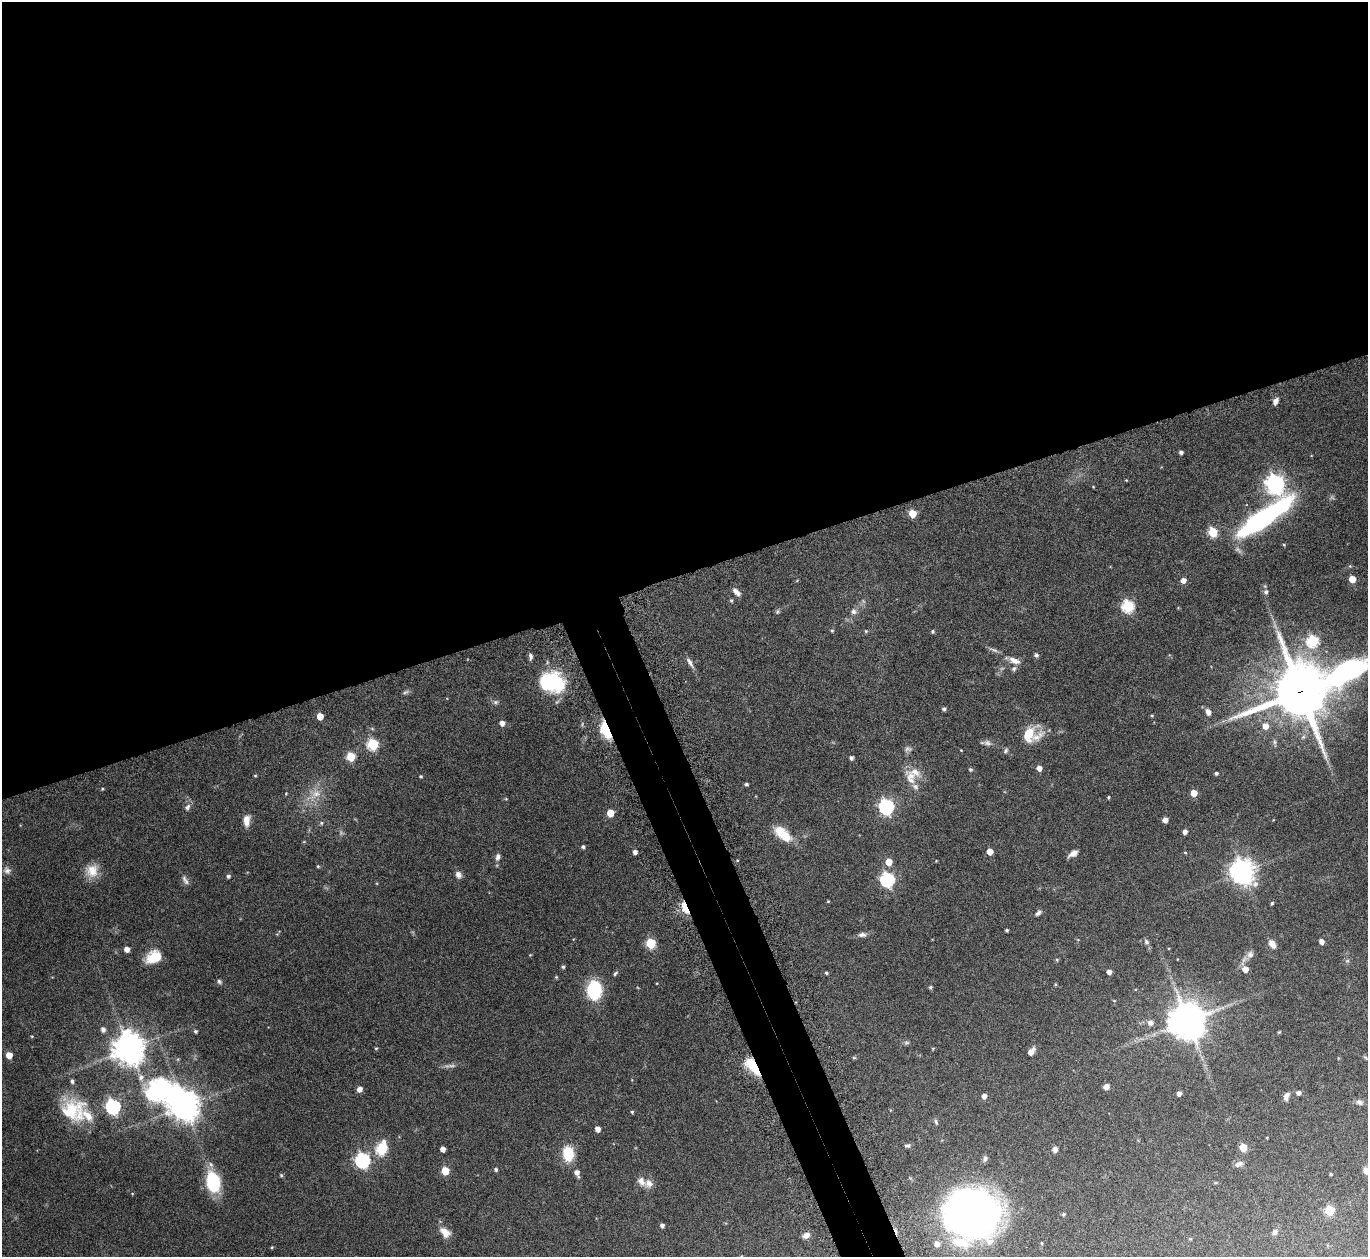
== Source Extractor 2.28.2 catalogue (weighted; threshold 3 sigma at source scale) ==
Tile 2 of 4 x 4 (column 2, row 1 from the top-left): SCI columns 1411-2776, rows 3959-5213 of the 5553 x 5541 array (HDU 1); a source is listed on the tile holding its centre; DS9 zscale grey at full resolution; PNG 1370 x 1259 px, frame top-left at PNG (2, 2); no overlay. Shown black and unused: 48% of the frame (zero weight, under 8 of 15 exposures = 4% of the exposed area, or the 3 px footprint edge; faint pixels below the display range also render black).
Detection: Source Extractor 2.28.2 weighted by HDU 2 'WHT'; one run over the whole footprint, this tile lists its part. Background 0.0798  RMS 0.0027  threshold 0.0112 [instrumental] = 3 sigma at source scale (4.09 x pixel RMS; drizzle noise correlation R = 1.36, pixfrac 0.8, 0.05/0.05 arcsec/px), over >= 5 px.
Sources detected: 180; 3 too faint to see at this stretch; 2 inside a brighter object's white glare — not listed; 8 inside a brighter listed object's ellipse — not listed separately; the other 167 listed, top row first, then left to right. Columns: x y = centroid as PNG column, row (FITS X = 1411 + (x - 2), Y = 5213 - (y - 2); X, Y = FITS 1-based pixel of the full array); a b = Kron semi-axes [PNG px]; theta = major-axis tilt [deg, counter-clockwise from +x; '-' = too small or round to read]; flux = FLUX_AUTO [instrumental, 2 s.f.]
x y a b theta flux
1276 401 8 6 63 1.1
1181 452 4 3 - 0.66
1126 480 4 3 - 0.18
1275 484 7 7 - 130
912 513 5 5 - 6.6
1264 518 55 13 36 59
1213 532 5 5 - 13
1284 545 4 4 - 0.23
1352 579 5 5 - 4.6
1183 580 5 5 - 1.6
736 592 10 5 -46 1.3
1266 592 6 5 - 0.61
731 600 5 4 - 0.32
1128 606 6 6 - 28
853 611 8 7 - 0.95
777 612 7 5 88 0.41
832 630 5 4 - 0.32
866 631 5 4 - 0.28
933 631 5 4 - 0.38
1313 641 6 6 - 22
994 650 14 5 -17 0.73
1036 655 5 5 - 0.62
530 656 8 4 -83 0.67
1014 660 16 8 -24 1.8
690 662 15 5 -59 1.1
1014 669 8 5 50 0.56
552 682 26 20 -14 17
405 692 10 4 26 0.49
1301 692 18 14 -71 1500
495 702 7 5 20 0.51
944 709 4 4 - 0.51
1208 712 8 6 -71 1.2
320 716 5 5 - 3.7
1152 716 4 4 - 0.23
502 723 4 4 - 1.5
1265 726 6 6 - 2.3
606 730 19 9 -68 7.6
1030 734 19 15 -5 7
373 744 6 6 - 21
908 749 10 7 4 0.79
961 750 3 2 - 0.16
1006 751 7 6 - 0.51
351 757 5 5 - 10
851 758 4 4 - 0.73
1039 768 5 4 - 1.6
970 769 5 4 - 0.38
915 772 26 12 -7 3.1
1216 773 4 4 - 0.45
255 776 4 3 - 0.22
421 776 4 3 - 0.29
746 784 4 3 - 0.44
915 786 8 7 - 0.95
102 789 4 3 - 0.25
1194 793 5 5 - 3.7
286 794 5 3 - 0.19
316 794 18 10 33 3.3
1108 797 3 3 - 0.29
506 799 4 3 - 0.22
187 807 10 8 50 0.94
886 807 7 6 - 60
610 813 5 5 - 5.1
247 820 13 7 88 2.3
1165 820 4 4 - 1.9
321 823 5 5 - 0.4
1185 832 4 4 - 1.1
783 834 23 10 -41 6
583 847 4 4 - 0.45
635 852 4 4 - 0.96
990 852 5 4 - 3.1
1185 852 5 3 - 0.21
1073 853 11 6 33 1.5
498 857 9 6 83 0.89
889 862 5 5 - 4
318 866 5 4 - 0.29
7 870 11 9 -56 1.1
92 871 18 16 -85 3.8
1242 871 9 8 - 240
458 875 9 7 -69 1.1
228 876 4 4 - 0.58
887 879 7 6 - 44
185 880 14 6 -64 0.94
828 901 3 3 - 0.21
1272 903 5 4 - 0.31
685 908 13 6 -68 5.7
1038 913 9 5 42 0.71
1007 930 3 3 - 0.38
862 935 11 6 2 0.98
1321 941 5 4 - 1.2
1146 942 8 6 -72 0.69
651 943 5 5 - 15
1272 944 9 6 -58 2.1
127 949 4 4 - 1.7
1250 954 10 9 - 1.2
154 957 18 12 26 5.3
1057 960 5 3 - 0.25
1347 961 6 4 18 0.33
563 967 5 4 - 0.45
1245 969 5 5 - 2.3
1109 972 4 4 - 1.1
615 973 7 4 46 0.43
826 973 3 3 - 0.31
556 977 4 4 - 0.24
219 982 7 5 -56 0.49
1055 984 5 3 - 0.24
930 987 5 4 - 0.35
594 990 15 11 86 17
1114 1001 4 3 - 0.18
1187 1021 11 11 - 610
1150 1022 6 6 - 1.2
103 1030 6 6 - 0.81
195 1031 4 4 - 0.46
1279 1032 5 3 - 0.24
32 1036 5 3 - 0.21
906 1043 8 5 5 0.48
376 1048 5 3 - 0.25
933 1048 5 3 - 0.23
129 1049 10 9 - 430
1031 1052 8 5 50 1.8
9 1055 5 5 - 3.6
1365 1057 6 4 -20 0.34
854 1058 5 4 - 0.32
750 1062 20 13 89 5
452 1066 13 4 0 0.84
1106 1087 6 5 - 0.92
359 1089 6 5 - 1.2
159 1091 56 35 -2 38
1179 1093 4 4 - 1.1
1298 1093 4 4 - 1
984 1096 5 4 - 1.3
1286 1096 10 6 79 1.1
1359 1102 10 7 -17 0.8
184 1106 9 8 - 390
113 1107 7 6 - 52
890 1110 5 3 - 0.2
632 1112 4 4 - 0.31
87 1115 55 27 -44 11
936 1122 8 4 -75 0.46
597 1129 5 4 - 1.5
1267 1138 3 2 - 0.17
907 1145 9 4 8 0.52
1243 1147 5 5 - 6.5
381 1149 7 6 - 20
443 1149 4 4 - 1.5
1055 1149 6 5 - 1.1
568 1154 15 11 -83 7
985 1158 9 6 77 0.64
362 1160 7 6 - 51
1239 1164 12 7 20 1.1
496 1169 4 4 - 0.47
1366 1170 8 6 -68 1.4
445 1171 5 5 - 7.3
577 1173 8 5 -71 1.4
1331 1174 3 3 - 0.29
281 1175 6 4 -46 0.3
213 1182 20 12 -77 15
649 1183 12 10 -43 1.8
1329 1210 5 5 - 13
972 1214 40 38 -7 160
1063 1214 4 4 - 0.38
662 1225 4 4 - 0.77
445 1232 15 9 -44 2.4
1275 1232 7 6 - 0.7
806 1235 8 5 22 1.2
1190 1239 4 4 - 0.24
1041 1243 5 3 - 0.2
937 1244 6 6 - 1.5
272 1247 4 4 - 0.25
Overlapping masked pixels (flux is a lower limit): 4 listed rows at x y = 1301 692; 606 730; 685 908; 750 1062
Isophote crosses this tile's border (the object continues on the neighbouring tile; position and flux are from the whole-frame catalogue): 1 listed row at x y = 1366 1170